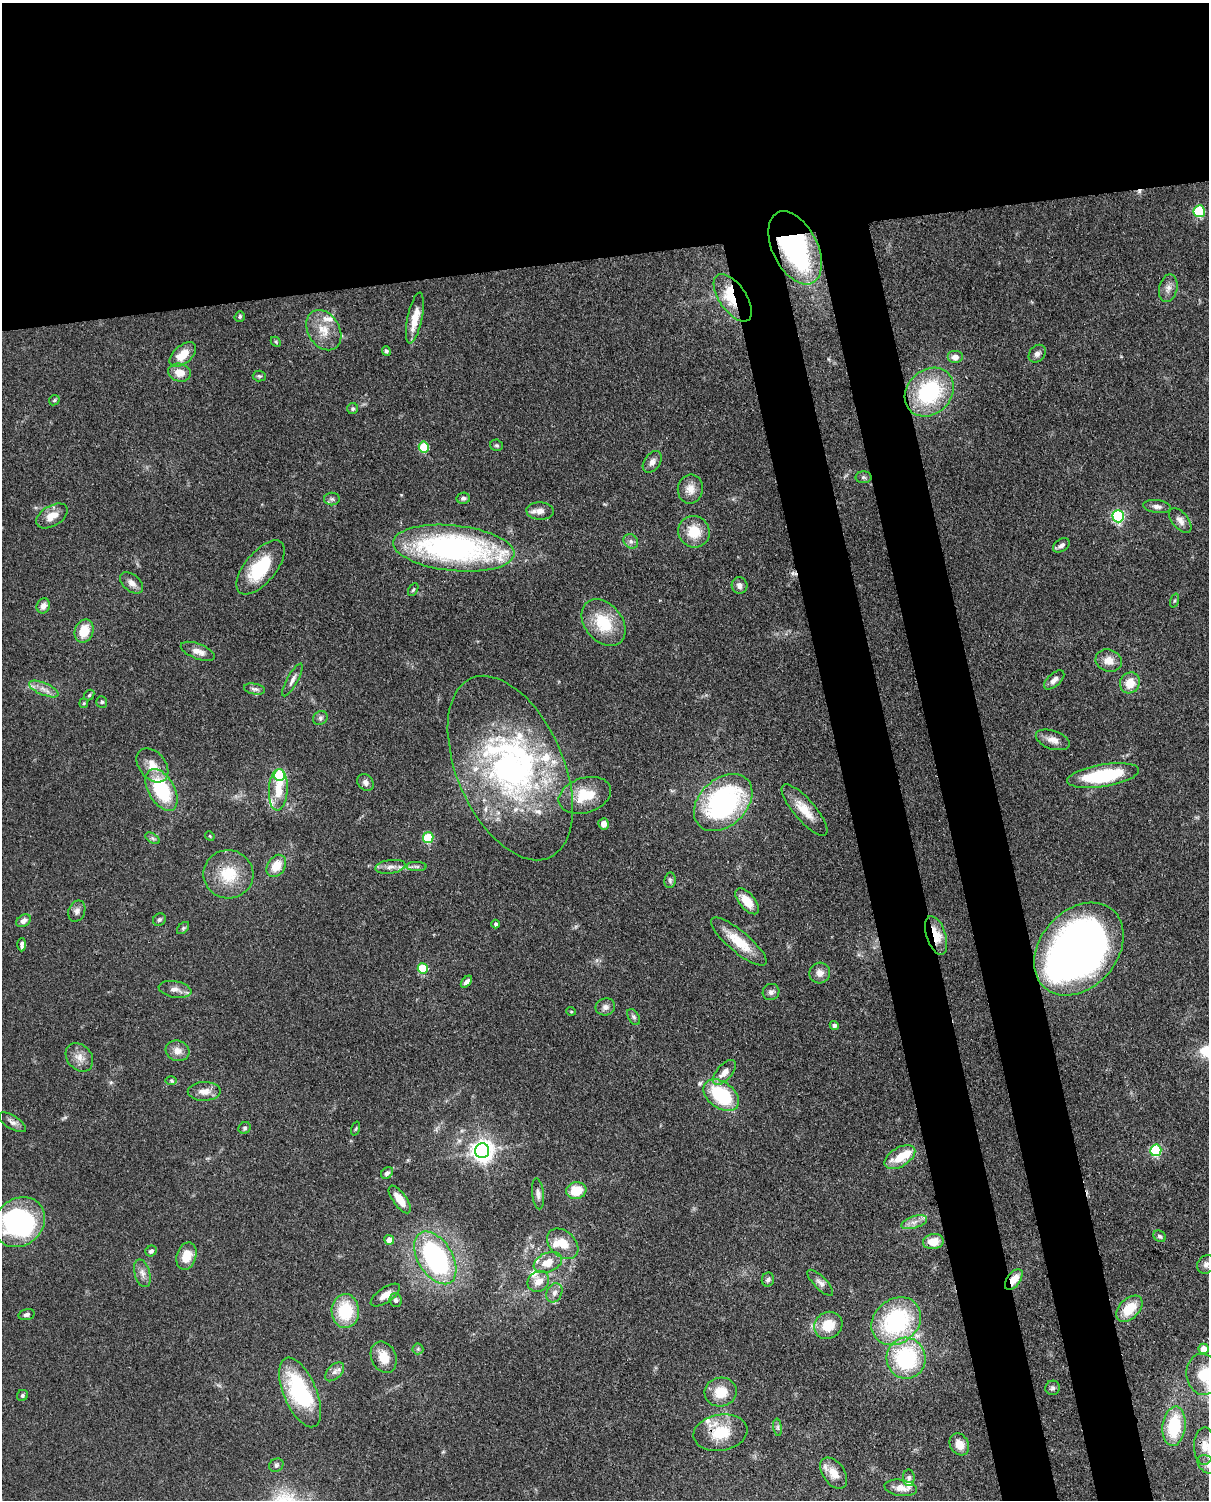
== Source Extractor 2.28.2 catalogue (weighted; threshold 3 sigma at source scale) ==
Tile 2 of 4 x 3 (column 2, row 1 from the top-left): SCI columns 1297-2503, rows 3150-4647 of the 5005 x 4918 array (HDU 1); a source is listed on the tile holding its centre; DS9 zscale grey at full resolution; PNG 1211 x 1502 px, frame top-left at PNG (2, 3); each listed source drawn as its Kron ellipse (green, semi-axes under 4 px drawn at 4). Shown black and unused: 25% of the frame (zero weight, under 3 of 4 exposures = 7% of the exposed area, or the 3 px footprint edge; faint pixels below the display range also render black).
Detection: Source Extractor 2.28.2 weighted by HDU 2 'WHT'; one run over the whole footprint, this tile lists its part. Background 0.109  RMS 0.0041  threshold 0.0184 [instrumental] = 3 sigma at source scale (4.5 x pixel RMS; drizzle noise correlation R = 1.50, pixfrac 1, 0.05/0.05 arcsec/px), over >= 5 px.
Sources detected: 172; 5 inside a brighter object's white glare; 2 cosmic-ray / hot-pixel residue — neither listed nor drawn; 14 inside a brighter listed object's ellipse — not listed separately; the other 151 listed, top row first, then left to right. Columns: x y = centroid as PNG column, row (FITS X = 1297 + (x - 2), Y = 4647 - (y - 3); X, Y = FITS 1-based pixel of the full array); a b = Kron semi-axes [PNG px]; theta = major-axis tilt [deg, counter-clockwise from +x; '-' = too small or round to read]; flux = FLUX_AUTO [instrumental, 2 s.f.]
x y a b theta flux
1199 211 6 5 - 31
795 248 39 22 -63 72
1168 288 14 9 76 2.7
733 298 27 13 -55 16
240 316 5 5 - 0.73
415 318 26 7 78 7.5
324 330 21 16 -58 7.9
276 342 6 4 -46 0.56
386 351 5 4 - 0.84
1037 354 10 7 47 1.8
183 355 16 9 41 6.6
955 357 8 6 0 2.5
179 373 11 9 -15 4.5
259 376 6 5 - 0.76
929 392 27 22 44 36
54 400 6 4 46 0.61
353 409 5 5 - 0.68
497 445 6 5 - 0.69
424 447 5 5 - 20
652 462 12 8 53 2.3
863 477 8 6 -1 0.93
690 489 14 12 80 4.1
463 498 7 5 12 1
332 499 8 6 -1 1.1
1157 507 14 6 -7 1.9
540 511 13 8 -3 2.9
52 516 17 10 31 5.4
1118 516 6 5 - 60
1180 520 15 8 -51 2.4
694 532 16 15 - 9.8
631 541 8 6 -46 1.3
1061 545 9 6 35 1.6
454 548 61 22 -6 110
261 567 33 15 50 21
132 583 13 8 -40 2.4
739 585 8 8 - 1.9
413 590 7 4 61 0.64
1174 600 7 3 71 0.55
43 606 8 6 68 2.4
604 623 26 18 -51 16
84 631 12 9 67 8.7
198 651 18 7 -21 3.4
1109 661 13 11 -18 4.4
292 680 18 5 61 2
1054 680 12 6 42 2.2
1130 683 11 9 62 7
44 689 16 6 -23 2.9
255 689 11 5 -9 1.3
89 695 6 4 48 0.65
102 702 6 5 - 0.67
84 703 5 4 - 0.49
320 718 8 6 36 1.1
1053 740 18 9 -18 3.5
152 765 19 13 -50 5.9
510 768 98 53 -66 120
280 775 6 5 - 36
1103 776 36 11 9 30
365 782 9 7 -48 1.9
162 790 23 13 -60 27
278 790 21 9 87 8.3
585 795 27 17 18 12
723 802 33 23 43 70
804 810 32 10 -49 7.9
604 824 5 5 - 2.8
210 836 5 4 - 0.45
152 838 8 4 -32 0.87
428 838 5 5 - 23
276 866 12 8 56 6.9
417 866 10 4 0 1
390 867 15 6 8 2.6
228 874 25 24 - 14
670 880 8 5 81 0.96
747 901 16 8 -50 6.5
77 911 11 8 67 1.8
159 920 7 6 - 0.78
23 921 8 5 36 2
496 924 4 4 - 0.88
183 928 7 4 45 0.68
936 935 20 9 -72 8.3
739 942 35 10 -40 11
22 945 7 4 89 1.2
1079 949 52 38 49 250
423 968 5 5 - 23
820 973 10 10 - 2.9
466 982 7 4 48 1.5
175 989 16 8 -10 2.7
771 992 8 8 - 1.5
605 1007 10 8 19 1.9
571 1011 5 3 - 0.32
634 1017 9 5 -59 1
834 1026 5 4 - 1.5
177 1051 12 10 -17 3.5
79 1057 16 12 -49 4.1
724 1072 15 7 48 3.9
171 1080 6 4 -1 0.59
204 1091 16 9 1 3.9
721 1095 20 13 -37 27
12 1122 15 6 -32 2
245 1128 6 5 - 0.86
356 1128 7 3 71 0.52
1156 1150 6 5 - 37
482 1151 7 7 - 320
900 1157 17 9 31 9.1
387 1173 7 5 44 1.4
576 1191 10 8 10 9.4
538 1194 15 5 -84 1.8
400 1199 16 6 -54 5.2
19 1222 27 23 40 71
914 1222 13 6 17 2.6
1160 1236 7 5 -35 0.92
389 1240 5 5 - 3.8
933 1242 10 7 10 5.9
563 1244 18 12 -43 7.2
151 1251 6 5 - 1.2
186 1256 14 9 73 7.3
435 1258 29 17 -58 69
548 1262 15 9 24 6.1
1206 1264 10 8 48 1.9
142 1273 14 7 -74 2.5
1014 1279 12 6 53 5.6
768 1280 7 6 - 1.1
538 1281 11 10 - 4.3
820 1283 17 6 -45 2
554 1293 10 7 65 2.2
385 1295 17 7 34 3.6
395 1300 7 6 - 1
1129 1309 16 10 44 10
345 1311 17 13 -89 19
26 1314 8 5 15 1.2
896 1321 26 22 39 48
828 1325 15 13 35 9.1
418 1349 5 5 - 0.69
1204 1349 5 5 - 5.2
384 1357 16 12 -67 7
906 1358 20 19 - 39
335 1372 12 7 44 1.9
1203 1374 20 16 -83 10
1053 1388 7 7 - 1
300 1392 37 16 -67 39
721 1392 16 14 13 8.4
22 1395 6 5 - 0.89
1174 1426 20 11 83 22
778 1427 9 4 -82 0.87
720 1433 27 18 10 14
959 1444 11 9 -60 5
1204 1446 18 10 89 5.4
276 1465 7 6 - 0.98
1207 1465 11 7 -43 2.2
834 1473 17 10 -54 5
909 1478 8 6 89 1.2
901 1488 16 8 -9 3.7
Overlapping masked pixels (flux is a lower limit): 5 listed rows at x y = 795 248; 733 298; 936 935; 1014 1279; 720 1433
Isophote crosses this tile's border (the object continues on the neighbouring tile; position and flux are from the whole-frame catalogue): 3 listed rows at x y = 1206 1264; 1203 1374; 1207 1465